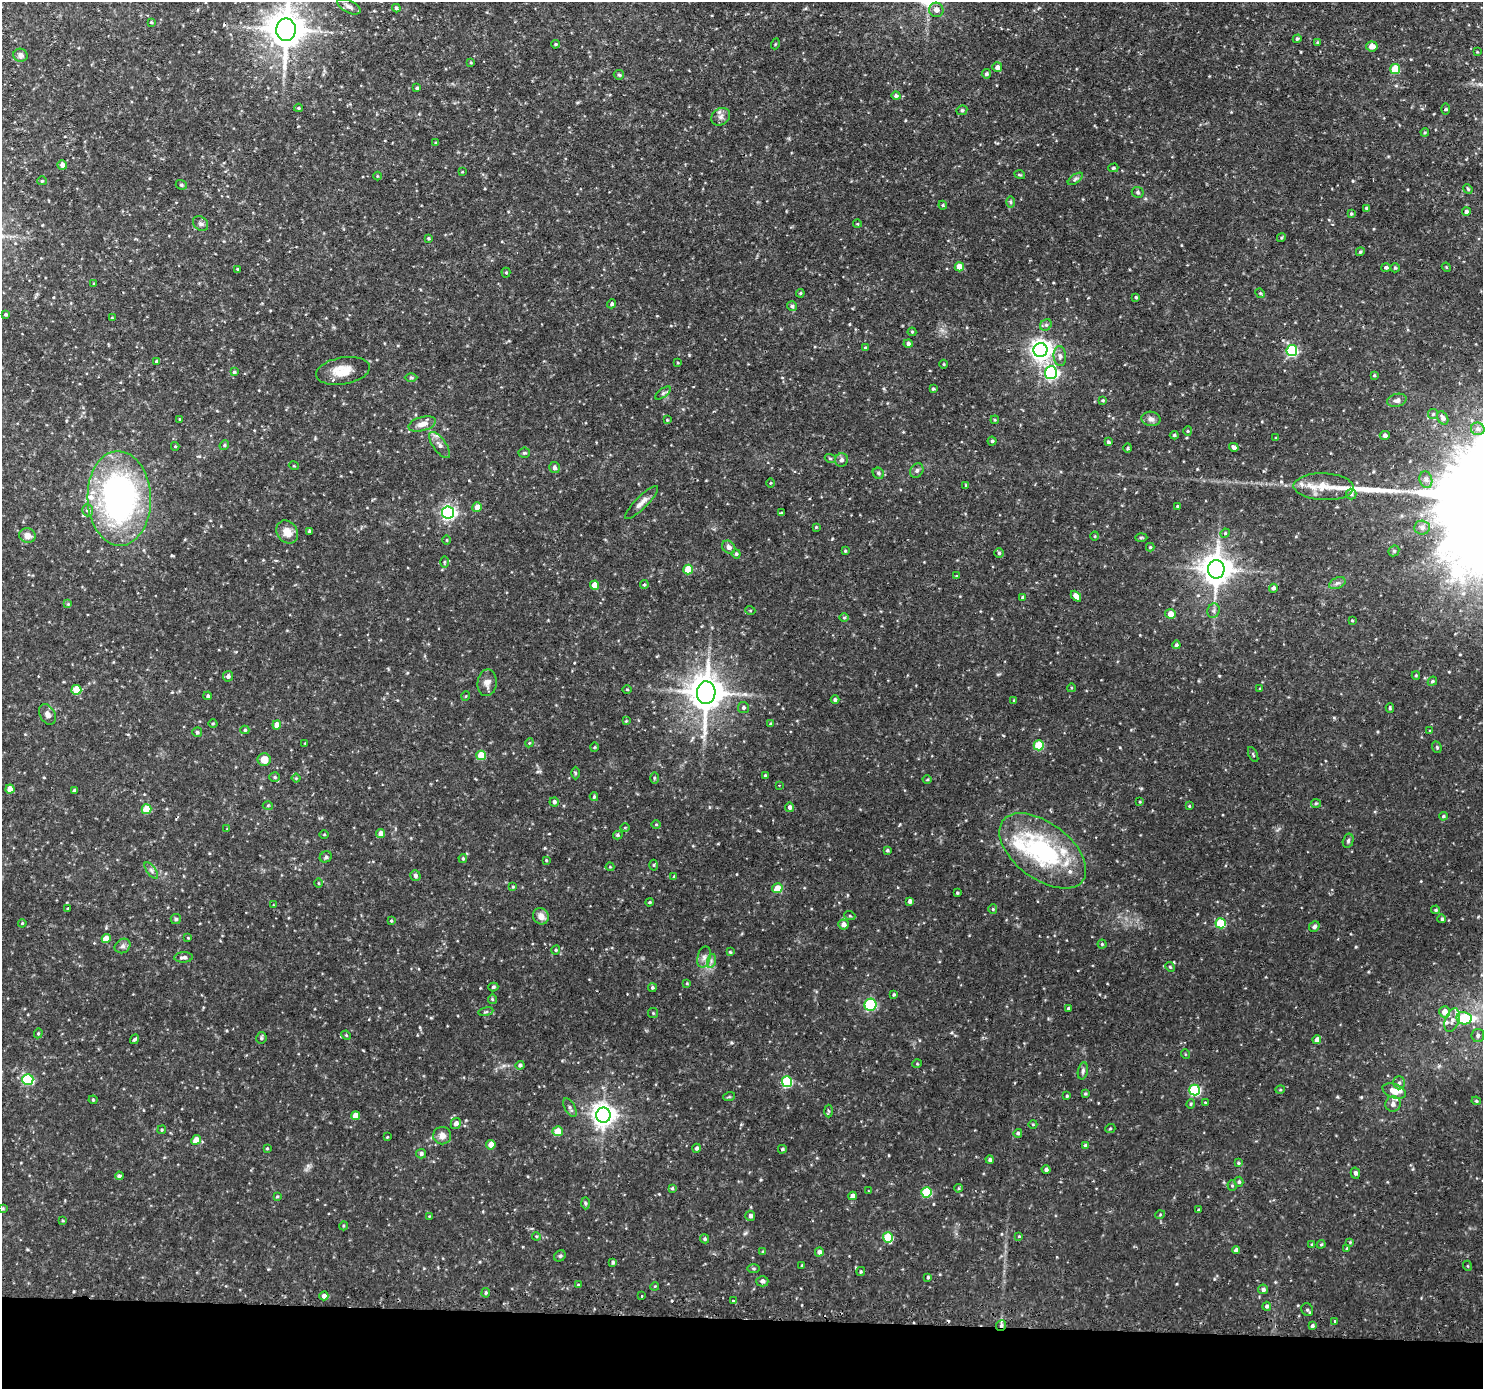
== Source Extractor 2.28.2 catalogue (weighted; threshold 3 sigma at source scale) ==
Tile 8 of 3 x 3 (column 2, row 3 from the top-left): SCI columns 1501-2981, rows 129-1515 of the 4481 x 4514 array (HDU 1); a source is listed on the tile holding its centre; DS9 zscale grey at full resolution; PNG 1485 x 1391 px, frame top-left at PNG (2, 2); each listed source drawn as its Kron ellipse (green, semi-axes under 4 px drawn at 4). Shown black and unused: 5% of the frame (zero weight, under 2 of 3 exposures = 3% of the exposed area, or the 3 px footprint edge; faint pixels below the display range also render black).
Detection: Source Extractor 2.28.2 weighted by HDU 2 'WHT'; one run over the whole footprint, this tile lists its part. Background 0.0946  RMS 0.0078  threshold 0.0353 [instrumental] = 3 sigma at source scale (4.5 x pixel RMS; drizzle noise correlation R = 1.50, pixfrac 1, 0.05/0.05 arcsec/px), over >= 5 px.
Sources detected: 361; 1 inside a brighter object's white glare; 1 cosmic-ray / hot-pixel residue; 1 long thin detection or spike segment (spike, bleed or trail) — neither listed nor drawn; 8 inside a brighter listed object's ellipse — not listed separately; the other 350 listed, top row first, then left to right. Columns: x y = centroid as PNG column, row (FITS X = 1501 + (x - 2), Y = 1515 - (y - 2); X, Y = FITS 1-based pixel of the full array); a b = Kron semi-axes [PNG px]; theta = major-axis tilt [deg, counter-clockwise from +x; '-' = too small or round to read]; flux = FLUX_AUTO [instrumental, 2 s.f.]
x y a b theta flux
349 7 13 6 -26 3.2
396 8 4 4 - 1.5
936 10 7 7 - 4.8
151 22 4 3 - 0.89
286 30 11 9 89 2100
1297 39 4 4 - 1.3
1318 42 4 3 - 0.9
555 44 4 3 - 0.82
775 44 5 3 - 0.74
1372 46 6 5 - 6.1
1477 52 3 3 - 0.54
20 55 7 6 - 2.7
471 62 4 3 - 0.76
997 67 5 5 - 3.1
1395 69 5 5 - 28
986 74 4 4 - 1.8
619 75 5 4 - 1.1
417 88 3 3 - 0.95
896 96 4 4 - 1.6
298 108 4 3 - 0.98
1445 109 6 4 89 0.98
962 110 5 4 - 1.5
721 117 10 8 37 3.5
1425 132 4 3 - 0.75
435 143 4 4 - 0.78
62 165 4 4 - 4.3
1113 168 5 4 - 1.2
462 172 4 3 - 0.56
1020 175 5 3 - 0.73
377 176 4 3 - 0.6
1075 179 9 4 36 1.6
42 181 4 4 - 0.81
181 185 6 4 -21 1.2
1468 189 5 4 - 1
1138 192 6 5 - 1.3
1011 202 6 4 -89 1
943 205 4 4 - 0.85
1367 208 4 3 - 1.9
1466 212 4 4 - 2.2
1351 214 4 3 - 0.99
201 224 8 6 -43 2.2
857 224 4 3 - 0.63
428 238 4 3 - 0.92
1281 238 4 3 - 0.88
1360 252 4 3 - 1.1
959 267 4 4 - 8.7
1386 267 5 4 - 1.6
1446 267 5 3 - 0.74
1395 268 5 4 - 0.93
237 269 4 3 - 0.67
506 273 5 4 - 0.89
94 284 4 3 - 0.66
800 293 4 4 - 0.89
1260 293 5 4 - 0.89
1136 297 3 3 - 0.89
612 304 4 4 - 1.7
792 306 5 4 - 1.6
5 314 3 3 - 1.2
112 318 4 3 - 0.75
1046 325 6 5 - 1.7
912 332 4 4 - 0.92
908 344 4 4 - 2.4
865 348 4 3 - 0.85
1040 350 7 7 - 470
1292 351 5 5 - 85
1060 356 10 6 -86 3.1
157 361 4 3 - 1.5
678 363 4 3 - 0.66
944 364 4 3 - 0.71
343 371 27 13 9 14
234 372 4 4 - 0.92
1051 373 6 6 - 140
1374 375 4 3 - 0.87
411 377 6 4 -1 1.1
933 389 3 3 - 1.1
663 393 9 4 35 1.6
1103 400 4 3 - 0.87
1397 400 10 6 14 3.2
1433 414 5 5 - 1.1
1443 418 7 5 -60 2.8
179 419 3 2 - 0.51
1151 419 9 7 -10 3.2
667 420 3 3 - 0.73
995 420 4 3 - 0.68
422 424 14 7 14 6.4
1478 429 7 6 - 2.4
1188 431 5 4 - 0.91
1174 435 4 3 - 1.1
1385 435 5 4 - 2.1
1276 438 3 2 - 0.6
992 441 4 4 - 1.2
1108 442 4 3 - 1.3
224 445 5 4 - 1.1
439 445 15 6 -53 3.9
175 446 4 4 - 0.77
1234 447 5 3 - 2.1
1128 448 4 3 - 0.83
524 453 5 5 - 1.1
830 458 5 3 - 1
841 460 7 6 - 2.2
294 466 5 3 - 0.62
554 468 5 5 - 2.7
917 470 8 6 57 2.1
878 473 6 5 - 1.6
1426 480 8 6 -73 2.6
770 483 5 3 - 0.71
966 485 4 3 - 0.83
1324 487 30 13 -2 15
1351 494 5 5 - 1.5
119 498 47 31 -88 220
642 502 22 6 45 4.9
1177 506 4 3 - 0.75
477 507 5 4 - 6.5
88 510 6 5 - 2.2
448 512 6 6 - 180
781 513 4 3 - 0.81
816 527 3 3 - 0.7
1422 528 7 7 - 3.2
309 531 4 3 - 1.3
287 532 12 10 -54 8.3
1225 533 5 4 - 0.94
27 536 8 7 - 4.9
1095 536 4 3 - 0.62
1141 538 6 4 2 1.1
447 540 5 3 - 0.65
729 547 7 6 - 2.9
1150 547 4 4 - 0.96
845 551 3 2 - 0.76
1394 551 6 5 - 1.3
999 553 5 5 - 1.2
736 554 4 4 - 1.3
444 562 6 4 -90 0.94
1216 569 9 8 - 1300
688 570 5 5 - 22
956 576 3 3 - 0.79
1337 583 8 5 24 2.2
595 585 4 4 - 12
644 585 4 3 - 1.6
1273 588 4 4 - 2.1
1076 596 6 4 -46 5.1
1023 597 3 3 - 1.8
68 604 4 4 - 0.81
750 610 5 3 - 0.76
1213 611 7 6 - 2
1170 614 5 5 - 5.9
844 617 5 3 - 0.88
1352 620 3 3 - 0.71
1176 645 4 4 - 1.6
1416 675 4 4 - 0.84
228 676 5 5 - 2
1432 681 5 4 - 1.2
487 683 13 9 85 4.9
1071 688 4 3 - 0.71
1260 689 3 3 - 0.8
76 690 5 5 - 25
627 690 5 3 - 0.79
706 693 11 9 88 1800
208 696 4 4 - 1.3
466 696 5 3 - 0.59
835 700 4 4 - 1.6
1014 701 4 3 - 0.93
743 707 5 5 - 1.8
1390 708 5 4 - 1.2
47 714 11 7 -62 3.5
626 721 4 3 - 0.68
213 723 4 3 - 0.74
771 724 4 4 - 1
277 725 4 4 - 6.5
245 730 4 4 - 1.1
1430 731 4 4 - 0.98
197 732 5 5 - 1.5
305 743 3 3 - 0.53
529 743 4 3 - 0.72
1039 745 5 5 - 33
594 747 5 3 - 0.69
1437 747 6 4 -69 1.2
1253 754 8 3 -64 0.99
481 755 5 5 - 21
264 760 6 6 - 9.1
575 773 6 4 -89 0.9
765 776 4 3 - 1
275 777 5 4 - 1.3
296 778 4 4 - 0.82
654 778 5 3 - 0.89
927 780 4 3 - 0.78
779 785 3 2 - 0.61
10 789 4 4 - 9
74 790 4 3 - 1.5
594 797 4 3 - 1.1
554 802 4 4 - 1.9
1140 802 4 3 - 0.7
1316 803 5 4 - 1.1
268 805 5 3 - 0.81
1189 806 3 3 - 0.64
790 807 4 4 - 2.6
147 809 5 5 - 25
1443 816 4 3 - 1
656 824 4 3 - 0.64
625 828 4 3 - 0.6
227 829 3 3 - 0.59
381 833 4 4 - 5.6
324 834 4 3 - 0.69
618 835 5 4 - 1.2
1348 841 7 5 75 1.4
887 850 3 3 - 1.2
1043 851 50 28 -37 100
326 857 6 5 - 1.6
463 858 4 3 - 1.1
546 860 3 3 - 0.72
654 865 5 3 - 0.88
610 867 4 4 - 0.67
151 870 9 4 -55 2
415 875 5 5 - 1.8
674 877 4 3 - 1
318 883 5 3 - 0.72
513 887 4 3 - 0.83
777 888 5 5 - 12
957 893 3 3 - 0.84
910 901 4 4 - 2.9
649 902 4 3 - 0.9
273 905 3 2 - 0.5
68 908 3 2 - 0.83
993 909 4 4 - 0.89
1436 910 4 3 - 1
541 916 8 7 - 5.6
850 916 5 3 - 0.74
176 919 5 5 - 1.3
1442 919 4 4 - 1.4
391 921 4 3 - 0.78
22 923 4 3 - 0.7
1221 923 5 5 - 35
843 924 5 5 - 4.2
1314 926 6 4 47 1.9
188 938 4 4 - 0.7
106 939 4 4 - 9.3
1102 944 4 4 - 1.1
123 946 8 7 - 2.5
556 950 5 4 - 1.1
730 952 4 3 - 0.74
183 957 9 5 2 2.9
704 957 11 6 76 3.6
711 961 7 4 73 1.8
1170 967 5 4 - 0.9
687 983 3 3 - 0.76
493 987 5 4 - 1.2
652 988 4 4 - 1.2
894 995 4 3 - 0.93
492 999 5 4 - 1
870 1005 6 6 - 62
1068 1008 4 3 - 0.97
486 1012 8 3 9 1.1
1445 1012 5 5 - 8
653 1013 5 5 - 1
1464 1018 7 6 - 38
1452 1020 12 7 71 4.2
38 1033 5 4 - 0.98
346 1035 5 4 - 0.83
1478 1035 6 6 - 2.3
261 1038 6 5 - 1.3
135 1039 5 3 - 1.4
1317 1040 4 4 - 4.4
1185 1054 5 3 - 0.65
917 1064 5 3 - 0.66
520 1065 4 4 - 1.3
1083 1071 9 5 79 1.9
28 1079 5 5 - 71
787 1082 5 5 - 57
1399 1083 6 5 - 1.9
1195 1090 5 5 - 73
1280 1090 5 3 - 0.72
1394 1091 12 7 -21 9.9
1085 1094 3 3 - 0.94
1067 1096 3 3 - 0.89
729 1097 6 3 18 0.92
93 1100 4 4 - 0.83
1476 1101 5 4 - 1
1205 1102 3 2 - 0.9
1191 1104 5 3 - 0.98
1393 1104 8 7 - 3.9
570 1108 10 5 -60 2.3
829 1111 6 4 -88 1.1
603 1115 7 7 - 610
355 1116 4 4 - 8.8
456 1123 5 5 - 3.3
1033 1124 4 3 - 0.58
1110 1129 5 3 - 0.75
162 1130 4 4 - 0.91
558 1131 5 5 - 11
1018 1133 4 4 - 1.5
442 1136 9 9 - 4.9
387 1137 4 3 - 0.64
196 1140 5 4 - 7.9
491 1145 5 4 - 6.7
1085 1145 4 4 - 1.5
267 1148 4 3 - 0.73
696 1148 4 4 - 2
782 1149 4 4 - 1.2
421 1154 5 5 - 1.7
990 1160 4 4 - 1.5
1238 1163 4 3 - 0.95
1046 1169 4 4 - 1.9
1355 1173 5 4 - 2.1
119 1176 4 3 - 1.5
1239 1182 5 4 - 1.5
1232 1185 5 4 - 0.99
672 1188 4 3 - 0.93
958 1188 4 3 - 0.9
868 1191 4 2 - 0.48
926 1192 5 5 - 38
277 1196 4 4 - 0.85
853 1196 4 4 - 4.9
585 1203 6 4 -88 1.1
3 1208 4 3 - 0.75
1199 1210 3 3 - 1.1
1160 1215 5 3 - 0.7
429 1216 3 3 - 0.54
750 1216 5 5 - 2.4
63 1221 4 3 - 0.7
343 1226 4 3 - 0.74
536 1236 4 3 - 0.74
1019 1236 4 3 - 0.77
888 1237 5 5 - 31
705 1239 5 4 - 1.4
1350 1242 4 4 - 0.71
1312 1244 4 3 - 0.84
1321 1244 4 3 - 0.85
1347 1248 4 4 - 0.75
1236 1250 4 4 - 2.5
763 1252 4 3 - 1.1
819 1252 4 4 - 3.3
560 1256 6 5 - 1.3
613 1262 3 3 - 1.4
802 1265 3 3 - 0.94
1468 1266 5 3 - 0.7
753 1268 6 3 -1 1
861 1272 4 3 - 0.84
928 1277 3 3 - 0.96
762 1281 6 5 - 2.5
578 1285 3 3 - 0.91
655 1286 4 3 - 0.6
1263 1289 5 4 - 2.1
486 1293 5 4 - 1.2
324 1296 4 4 - 3.4
642 1296 3 2 - 0.62
733 1301 3 3 - 1.5
1267 1306 4 4 - 1.9
1307 1310 6 5 - 1.6
1335 1321 3 3 - 1
1001 1325 5 5 - 1.8
1312 1326 4 3 - 1.5
Overlapping masked pixels (flux is a lower limit): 1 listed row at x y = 1001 1325
Isophote crosses this tile's border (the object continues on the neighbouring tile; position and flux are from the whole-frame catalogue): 1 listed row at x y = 286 30